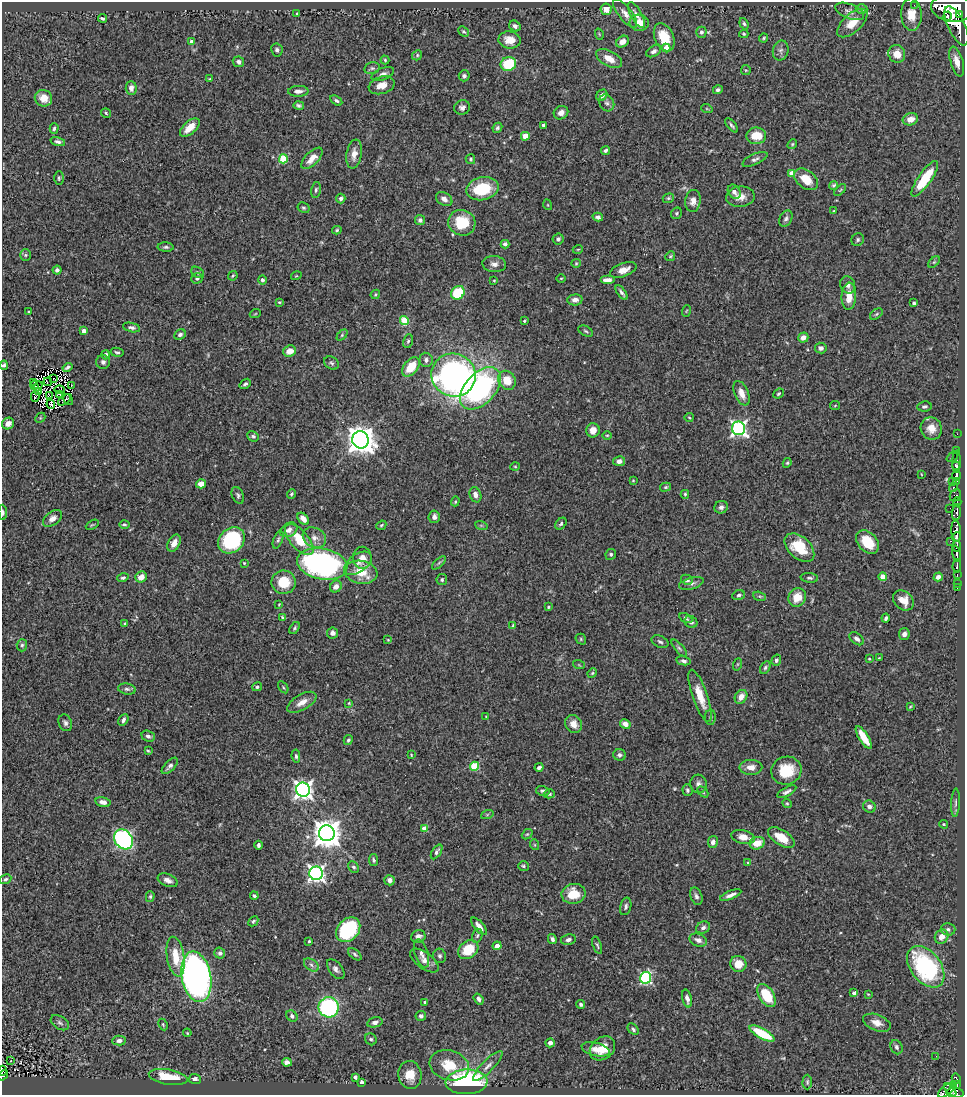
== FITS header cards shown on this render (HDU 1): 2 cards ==
NAXIS1  =                  963
NAXIS2  =                 1093

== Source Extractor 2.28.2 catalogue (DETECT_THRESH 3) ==
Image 963 x 1093 px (HDU 1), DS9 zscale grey, 1 PNG px = 1 image px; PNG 967 x 1097 px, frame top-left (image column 1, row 1093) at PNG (2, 2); each listed source drawn as its Kron ellipse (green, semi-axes under 4 px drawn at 4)
Background 0.75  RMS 0.026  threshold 0.0783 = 3 sigma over >= 5 px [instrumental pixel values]
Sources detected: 412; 4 with non-positive FLUX_AUTO (blend fragments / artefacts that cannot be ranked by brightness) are neither listed nor drawn; the other 408 listed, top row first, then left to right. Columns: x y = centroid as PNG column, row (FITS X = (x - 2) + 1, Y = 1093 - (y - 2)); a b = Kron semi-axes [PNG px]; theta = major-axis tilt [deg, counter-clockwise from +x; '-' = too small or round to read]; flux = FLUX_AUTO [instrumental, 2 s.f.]
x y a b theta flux
914 5 2 2 - 7.4
952 8 21 13 -7 6300
606 9 6 5 - 16
862 9 6 4 -1 3
850 11 15 7 -21 9.1
297 13 3 3 - 2.1
625 13 17 6 -52 11
959 14 4 3 - 320
636 15 14 5 -61 8.5
911 15 16 10 -88 25
948 16 5 2 - 290
102 18 4 3 - 3.6
639 23 10 8 -10 25
852 23 18 9 42 28
744 24 6 4 -70 3.2
515 26 6 5 - 5.4
957 26 21 8 -64 2600
463 32 6 4 -43 3.1
701 32 5 5 - 4.6
599 34 6 3 -72 1.7
744 34 4 3 - 2
664 37 15 9 -66 41
764 38 5 3 - 2.3
510 40 11 8 -8 20
191 42 4 4 - 7
622 42 7 5 39 12
666 48 4 4 - 17
277 50 6 5 - 4.1
781 50 10 7 77 6.8
654 51 8 5 30 5.4
897 54 9 8 - 25
417 55 5 4 - 2.5
609 59 14 7 -29 20
385 60 4 4 - 2.4
238 62 6 5 - 6.3
957 62 15 6 -74 15
508 64 8 7 - 70
372 68 8 5 13 4.2
746 70 5 5 - 2
383 74 12 6 22 7.5
464 76 5 5 - 4.6
210 79 3 3 - 1.5
382 85 13 8 17 17
131 88 7 5 -88 7.9
718 90 5 4 - 4.3
298 91 10 5 2 8.9
602 95 6 5 - 8
43 98 9 8 - 21
336 100 6 4 -33 4
607 103 9 7 -60 5.9
299 105 5 4 - 3.8
462 107 8 7 - 6.2
707 109 6 3 -19 1.8
106 113 5 5 - 2.4
561 113 7 6 - 9.4
910 119 8 6 16 17
543 125 3 3 - 5.3
732 125 8 3 -51 3.7
190 128 12 6 42 25
497 128 5 4 - 3.5
54 129 5 4 - 3.6
525 136 4 4 - 39
756 136 10 8 1 36
58 142 7 4 -15 4.6
792 144 5 4 - 2.3
605 150 4 4 - 3.8
354 154 14 7 81 16
312 158 13 6 46 18
283 159 4 4 - 69
470 159 5 4 - 3.1
755 159 13 5 24 6.1
792 173 4 4 - 26
59 178 6 5 - 3.3
806 179 13 9 -38 31
925 179 21 6 55 67
834 185 4 4 - 2.8
482 189 16 11 13 78
316 190 8 4 78 3.4
840 190 7 4 44 2.7
734 192 7 6 - 8.2
740 197 14 10 7 17
341 198 5 4 - 4.5
668 198 6 4 20 2.5
444 199 9 6 -33 8.9
693 201 11 7 82 12
548 205 5 3 - 1.6
304 208 6 5 - 3.1
834 211 3 3 - 1.5
677 213 6 5 - 3
598 217 5 4 - 7.5
786 218 8 6 60 5.3
420 220 5 5 - 5.1
462 223 14 12 -22 59
337 230 5 3 - 2.4
558 239 6 5 - 4.1
858 240 6 6 - 3.8
505 244 4 4 - 5.1
166 247 8 4 -4 3.8
578 249 5 3 - 1.6
25 255 6 5 - 2.8
670 256 5 4 - 2.5
934 262 7 4 44 2.6
576 263 4 4 - 2
494 264 12 8 -4 9.2
57 270 4 4 - 5.2
623 270 14 6 20 14
198 272 7 5 -36 3.1
233 276 5 4 - 2.2
296 276 5 3 - 1.4
197 278 6 5 - 3.9
561 278 5 3 - 1.7
262 280 5 4 - 4.1
607 280 7 4 0 11
494 281 3 3 - 1.5
848 285 9 7 -66 8.3
622 292 8 3 -55 4.8
458 293 7 6 - 68
375 294 5 4 - 2.2
849 296 13 7 87 24
575 300 7 5 6 8.4
279 302 3 3 - 1.9
914 303 3 3 - 3.7
29 311 3 2 - 1.3
686 311 6 3 70 1.8
255 314 5 3 - 1.5
876 314 7 4 37 2.9
404 321 4 4 - 67
524 321 3 3 - 2.6
132 327 9 4 -12 4.9
84 331 4 4 - 14
586 331 8 5 -27 3.2
180 335 6 5 - 4.5
342 335 6 4 46 2.4
803 337 5 5 - 11
408 341 7 4 79 3.3
821 348 6 5 - 6.4
289 351 6 5 - 18
117 352 6 4 -9 3.4
106 355 4 4 - 5.8
426 360 7 6 - 6.7
103 362 7 7 - 5.4
331 363 8 6 -31 3.8
4 365 4 3 - 3.5
67 367 5 3 - 3.7
411 367 11 7 51 46
454 375 22 21 - 630
53 379 2 2 - 0.49
507 380 10 8 -59 29
34 382 3 2 - 2.6
48 382 4 2 - 0.35
245 384 6 4 38 4.3
34 385 4 2 - 1.7
71 385 2 2 - 0.49
38 386 5 3 - 0.34
480 388 25 15 47 350
60 390 5 2 - 0.82
39 392 3 2 - 1.6
741 393 13 7 -66 18
60 394 2 2 - 2.1
779 394 5 4 - 3
35 396 6 2 87 2.8
49 396 4 2 - 0.12
68 399 6 2 -57 2.2
65 400 8 2 37 1.4
51 404 4 4 - 0.078
835 406 5 4 - 2
924 406 7 5 7 3.9
689 417 5 4 - 2
40 418 6 4 44 2.8
8 424 6 5 - 12
738 428 7 6 - 520
931 428 11 10 - 19
593 430 7 6 - 13
957 434 2 2 - 15
607 435 5 3 - 1.7
253 436 6 5 - 3.3
360 440 8 8 - 2400
956 450 3 2 - 22
952 457 6 3 37 16
619 461 6 5 - 8.3
956 462 11 3 89 160
787 463 5 4 - 2.4
956 466 4 3 - 830
515 467 5 3 - 1.9
921 474 3 2 - 1.1
956 475 6 3 88 650
633 480 4 4 - 1.6
956 481 3 3 - 110
952 482 4 3 - 48
201 484 5 4 - 16
666 487 5 4 - 2.8
954 487 5 4 - 220
291 494 5 3 - 2.8
685 494 4 4 - 2.5
238 495 9 6 -66 4.1
475 495 8 5 -69 7.8
955 495 6 5 - 130
455 501 5 4 - 2
957 502 4 2 - 160
721 507 7 6 - 6.9
950 508 2 2 - 17
3 512 7 4 -88 3.9
956 512 8 4 84 400
434 517 6 5 - 6.8
52 518 11 6 36 11
303 519 7 4 -49 13
561 524 7 5 48 3.3
92 525 7 3 30 1.9
124 525 5 4 - 3.2
381 525 5 3 - 2.1
481 525 6 4 -19 2.5
289 530 9 6 30 9.7
956 531 10 4 -86 1200
956 537 5 3 - 440
314 538 12 9 -31 13
231 540 14 11 42 160
278 540 9 4 70 4
299 540 19 9 -48 46
951 541 3 2 - 62
867 542 13 9 -48 41
174 543 9 6 61 13
957 546 5 3 - 350
799 548 17 11 -42 58
611 554 5 5 - 3.3
956 554 8 3 -80 640
362 558 11 9 87 15
244 563 3 3 - 1.7
358 563 15 9 35 14
439 563 8 3 45 3.1
322 564 25 15 -11 460
957 566 6 3 86 170
361 572 17 11 -9 36
957 575 3 2 - 63
141 577 6 5 - 16
883 577 4 4 - 19
938 577 4 4 - 9.2
123 578 6 4 17 3.5
809 578 9 4 -6 3.9
442 579 5 5 - 4.2
687 580 6 5 - 6.8
284 582 12 11 - 44
691 583 13 5 15 5.8
957 583 3 2 - 18
336 587 6 5 - 10
957 588 2 2 - 7
739 595 6 5 - 3.9
760 596 6 4 -19 2.4
797 597 9 8 - 27
903 600 11 9 -40 21
279 604 3 2 - 1.3
548 607 4 3 - 2
282 617 4 3 - 2.7
686 618 7 4 -29 3.4
886 618 4 3 - 4.3
691 622 7 5 -36 5.5
125 623 4 3 - 2.4
513 625 3 3 - 1.8
295 628 6 4 55 3
332 633 5 5 - 7.4
904 634 6 5 - 6.8
581 639 6 5 - 2.5
857 639 8 5 -39 5.7
388 640 4 3 - 1.3
660 642 9 5 -26 4.7
22 645 6 5 - 3.3
679 648 11 4 -49 4.3
879 658 3 2 - 1.3
869 659 3 3 - 1.5
776 660 6 4 74 4.5
683 661 7 4 -10 4.5
738 664 6 4 70 1.8
579 665 6 4 -19 1.6
765 668 7 4 60 3.4
592 673 5 4 - 2.2
257 687 5 4 - 3.3
283 687 6 3 -55 2.1
127 689 9 5 -8 4.6
700 696 27 7 -71 32
741 697 7 6 - 14
302 702 16 7 30 17
349 703 4 4 - 1.7
910 707 4 3 - 1.8
486 717 4 2 - 1.4
710 717 8 5 89 4.1
123 720 6 4 62 6.1
65 723 8 6 -68 5.7
574 724 9 8 - 14
625 724 5 4 - 11
148 736 7 5 -21 6.1
864 737 13 4 -58 32
348 740 5 4 - 3.2
148 751 4 3 - 2
411 755 4 3 - 1.4
619 755 6 6 - 4.8
296 756 7 4 -83 3.6
170 766 10 5 46 6.2
475 766 4 4 - 76
539 767 4 3 - 5.1
751 767 11 7 1 13
786 771 15 14 - 54
698 784 9 8 - 7.3
303 790 7 7 - 850
687 790 6 5 - 3.4
543 791 7 5 -16 4.3
703 792 6 4 -46 2.5
787 792 10 4 28 6.1
549 794 5 4 - 2.7
103 802 7 5 -13 10
787 803 5 4 - 2.2
955 803 14 4 88 5
869 807 6 6 - 6.4
487 815 6 4 20 2.3
944 824 4 3 - 1.8
424 829 4 4 - 27
327 833 8 8 - 2600
527 834 6 4 41 2.2
743 837 12 7 -12 19
781 838 15 7 -33 32
123 839 11 8 -51 510
713 842 6 5 - 10
757 843 8 6 14 25
258 845 4 3 - 4.3
535 845 5 3 - 1.8
437 852 8 4 57 5.4
373 860 6 4 -79 3.4
748 863 4 2 - 1.3
524 866 5 5 - 3.2
354 867 6 5 - 3.5
316 873 7 6 - 620
6 879 6 4 29 3.4
168 880 10 6 -22 9.6
390 880 5 5 - 8.4
574 894 12 10 10 40
731 895 11 4 22 7.5
254 896 4 3 - 3.5
696 896 9 5 -70 5.4
150 897 5 4 - 2.9
626 906 9 5 75 5.1
253 921 5 3 - 2.9
479 926 10 5 -50 11
703 928 7 5 25 5.8
948 929 7 6 - 5
348 930 14 10 46 130
477 936 7 5 72 3.4
418 937 7 6 - 7.8
942 937 7 6 - 14
552 939 5 4 - 5
568 940 7 5 12 5.1
698 940 9 6 -19 8.8
309 941 3 3 - 1.8
597 945 9 3 -71 2.9
497 946 4 4 - 13
468 950 11 8 39 48
220 953 5 5 - 5.7
421 953 15 6 -72 7.4
355 954 8 4 -38 3.5
440 956 7 6 - 4.3
176 957 20 8 -81 41
424 960 17 8 -37 14
738 964 8 8 - 25
311 965 8 5 -37 5.4
926 967 23 15 -52 230
336 969 11 6 -52 6.8
196 977 25 14 -79 1100
646 978 6 5 - 220
854 993 4 4 - 5.1
868 994 4 2 - 1.5
766 995 13 7 -58 66
687 998 9 4 -75 7.6
479 999 6 4 -53 6.5
424 1002 3 3 - 2.4
581 1004 4 4 - 3.6
329 1007 10 10 - 210
292 1016 6 5 - 4.5
421 1016 5 5 - 4.5
375 1022 8 5 14 6.3
60 1023 10 6 -33 5.3
877 1023 14 8 -21 16
163 1024 6 4 -64 2.2
633 1029 7 4 -49 4.1
187 1033 4 3 - 1.6
762 1034 14 5 -29 79
371 1039 6 5 - 4
119 1040 7 5 3 7
550 1043 5 4 - 6.6
896 1047 7 5 -65 4.5
602 1048 14 10 40 26
596 1049 14 6 -14 14
936 1056 3 2 - 4
11 1061 2 2 - 1.7
287 1062 5 4 - 6.8
449 1065 20 15 -16 50
488 1066 20 6 45 12
2 1071 5 2 - 23
3 1075 5 3 - 56
410 1075 14 11 -82 32
168 1077 19 7 -10 51
355 1077 4 3 - 6
195 1079 6 5 - 6.2
956 1079 5 3 - 45
362 1082 4 3 - 4.5
467 1082 21 12 2 370
807 1082 7 4 90 3.3
957 1085 3 3 - 68
953 1086 3 3 - 36
946 1090 10 4 39 280
950 1090 8 4 -51 250
955 1093 9 5 -5 260
At the frame edge (FLAGS 8, measured only in part): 5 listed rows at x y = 4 365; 3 512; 2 1071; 3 1075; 955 1093
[4 non-positive-flux detections neither listed nor drawn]